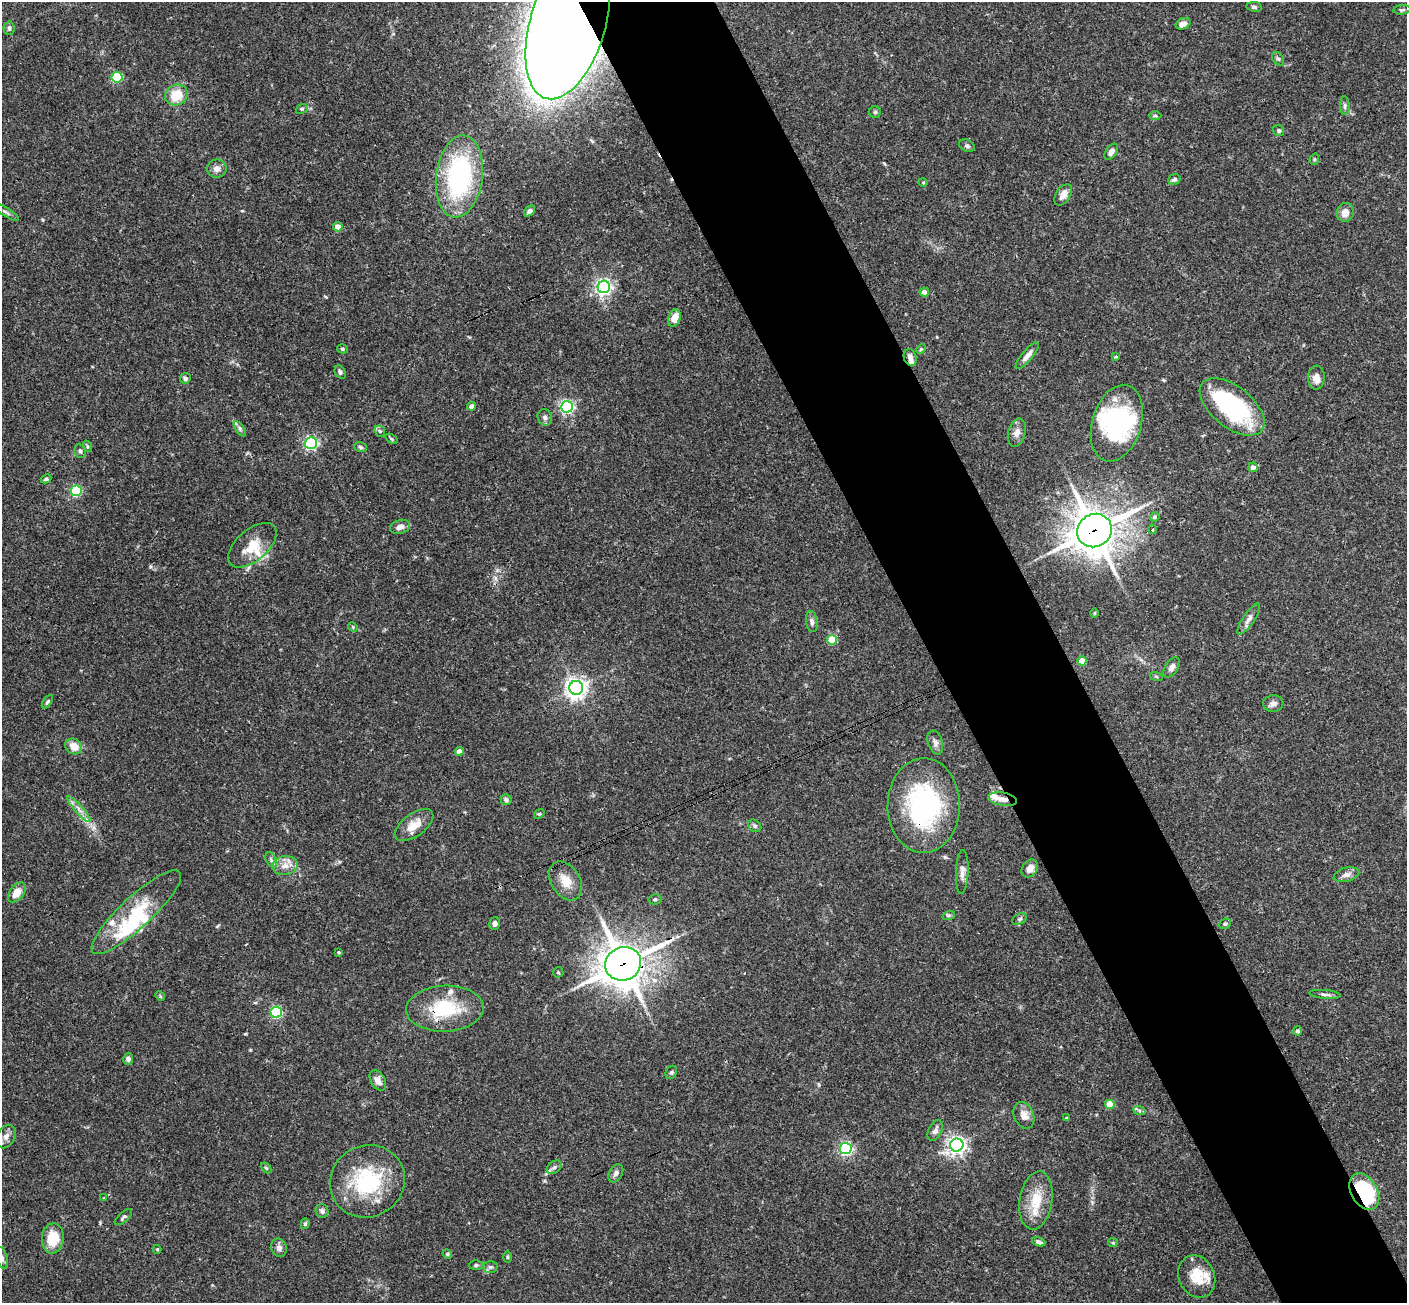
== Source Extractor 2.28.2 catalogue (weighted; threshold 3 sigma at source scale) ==
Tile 6 of 4 x 4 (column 2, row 2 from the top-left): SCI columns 1463-2867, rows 2914-4214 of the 5731 x 5696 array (HDU 1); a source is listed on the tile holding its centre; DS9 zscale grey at full resolution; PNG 1409 x 1305 px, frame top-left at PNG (2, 2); each listed source drawn as its Kron ellipse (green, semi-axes under 4 px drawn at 4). Shown black and unused: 10% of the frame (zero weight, under 3 of 4 exposures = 6% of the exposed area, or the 3 px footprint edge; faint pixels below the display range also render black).
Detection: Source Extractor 2.28.2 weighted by HDU 2 'WHT'; one run over the whole footprint, this tile lists its part. Background 0.0903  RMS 0.0037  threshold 0.0165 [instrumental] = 3 sigma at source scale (4.5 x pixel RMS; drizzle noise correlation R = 1.50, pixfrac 1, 0.05/0.05 arcsec/px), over >= 5 px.
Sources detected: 144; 4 inside a brighter object's white glare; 1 cosmic-ray / hot-pixel residue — neither listed nor drawn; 8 inside a brighter listed object's ellipse — not listed separately; the other 131 listed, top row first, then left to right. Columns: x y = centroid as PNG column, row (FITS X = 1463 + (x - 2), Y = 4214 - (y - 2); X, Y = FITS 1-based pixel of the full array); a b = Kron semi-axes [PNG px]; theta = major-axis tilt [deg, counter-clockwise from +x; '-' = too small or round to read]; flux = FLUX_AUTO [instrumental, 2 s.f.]
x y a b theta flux
1254 7 8 5 -7 0.76
1402 10 8 4 5 0.69
568 24 77 37 73 1600
1183 24 7 5 24 2
9 28 7 5 -88 0.76
1278 59 8 5 -53 0.68
117 77 5 5 - 26
176 95 11 10 - 8.2
1345 106 9 5 -90 0.87
302 109 6 4 20 0.52
875 112 6 6 - 0.62
1155 116 6 4 -1 0.53
1279 131 6 5 - 0.66
967 146 8 6 -27 0.87
1111 152 9 5 57 1.6
1314 159 6 4 70 0.5
217 169 10 9 - 2.2
459 176 41 23 82 58
1174 179 6 5 - 1
923 182 4 3 - 0.32
1063 195 12 7 56 3
529 211 6 4 42 1
6 212 15 4 -32 1
1345 212 9 8 - 3.5
338 227 5 4 - 2.3
604 287 6 6 - 120
924 292 4 4 - 1.8
674 318 9 6 71 4.6
343 349 5 4 - 0.63
921 349 5 4 - 0.42
1027 355 17 5 50 2.2
1116 357 4 4 - 0.4
910 358 8 6 -71 1.8
340 372 7 5 -63 0.79
185 378 5 5 - 0.83
1316 378 12 8 89 3.1
471 406 4 4 - 1.4
567 407 6 6 - 78
1232 407 38 20 -39 41
545 417 8 7 - 1.3
1117 423 39 24 73 40
240 429 9 4 -55 0.82
380 431 6 5 - 0.66
1017 433 14 8 75 2.4
392 439 7 4 -32 0.5
311 443 6 6 - 74
87 446 6 4 -72 0.48
360 447 6 4 -20 0.71
80 451 7 5 -78 0.84
1253 467 5 4 - 1.5
46 479 5 4 - 0.72
76 491 5 5 - 32
1155 517 5 4 - 0.73
400 527 10 7 17 2.2
1152 529 4 3 - 0.48
1094 530 18 16 33 880
252 545 29 15 40 8.3
1094 613 5 3 - 0.33
1249 619 18 6 56 2
812 622 11 6 -81 1.4
353 627 5 4 - 0.39
832 640 5 5 - 14
1082 661 4 4 - 5.6
1171 667 11 6 57 1.8
1156 676 6 4 -19 0.49
576 688 7 7 - 230
47 702 8 4 56 0.61
1273 704 10 8 7 1.6
935 743 12 7 -72 1.6
74 746 9 7 -32 4.2
459 751 4 4 - 2
1002 799 14 6 -10 2.7
506 800 5 5 - 0.79
924 805 47 36 90 56
79 809 17 3 -48 1.8
539 814 5 4 - 0.5
414 825 22 11 36 5.5
755 826 7 5 -36 0.69
271 860 8 5 -65 0.94
285 866 13 9 8 3.3
1030 869 10 7 55 2.2
962 872 22 6 87 2.3
1346 875 13 7 15 1.9
566 881 21 14 -58 5.7
17 892 11 7 52 4.6
655 899 6 5 - 0.73
136 912 59 15 43 20
949 915 6 4 18 0.59
1020 919 8 5 27 0.83
495 924 6 5 - 1.1
1225 924 6 5 - 0.79
339 952 4 4 - 0.52
623 964 18 16 26 810
558 972 5 5 - 0.44
1325 994 16 4 -5 1.2
160 996 5 4 - 0.42
445 1009 39 23 2 20
276 1012 5 5 - 46
1297 1031 5 4 - 0.77
128 1059 5 5 - 1.2
671 1072 7 5 66 0.7
378 1080 11 7 -60 2.3
1110 1104 5 4 - 10
1139 1110 6 4 -20 0.76
1024 1115 14 10 -67 3
1066 1118 4 4 - 0.41
935 1131 11 6 63 1.5
6 1136 12 8 63 2.4
957 1145 7 6 - 150
846 1149 6 5 - 66
554 1167 8 5 39 1.1
266 1168 6 3 -44 0.46
616 1173 9 6 59 1.4
367 1181 38 35 30 31
1364 1192 19 13 -59 46
104 1198 4 4 - 0.31
1036 1200 29 16 81 10
322 1211 7 6 - 0.95
123 1217 11 5 41 0.76
305 1224 5 4 - 0.65
53 1238 15 11 86 9.6
1039 1242 7 4 -21 1.1
1113 1243 5 4 - 0.43
279 1248 9 8 - 1.6
157 1249 4 3 - 0.44
447 1254 5 4 - 0.48
507 1257 6 4 -90 0.45
2 1258 11 5 -76 1.3
476 1265 6 5 - 0.67
490 1267 7 6 - 0.86
1197 1277 22 17 -65 8.3
Overlapping masked pixels (flux is a lower limit): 8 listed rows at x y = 568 24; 910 358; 1094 530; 1002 799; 924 805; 623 964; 445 1009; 1364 1192
Isophote crosses this tile's border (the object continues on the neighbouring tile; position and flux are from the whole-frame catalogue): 2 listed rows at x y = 568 24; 2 1258